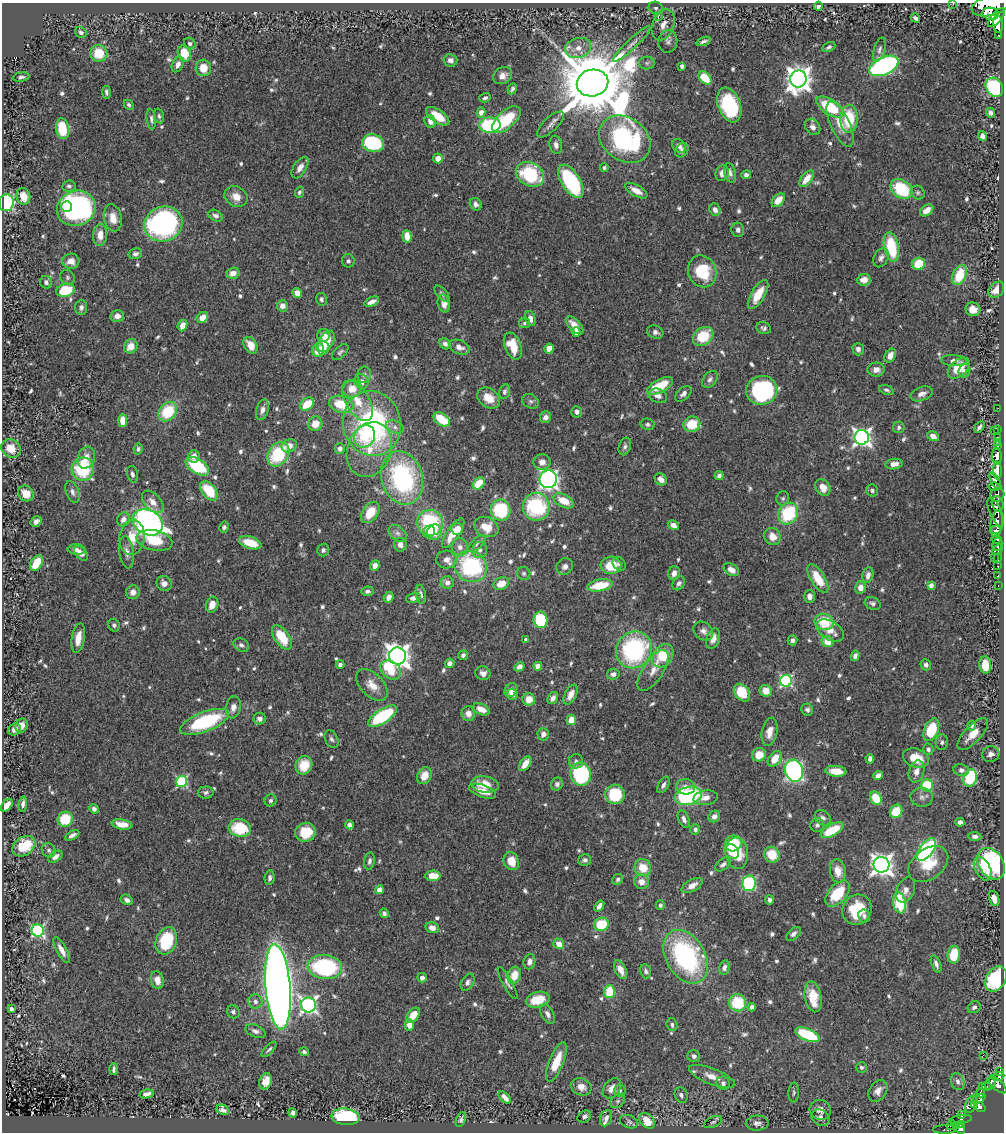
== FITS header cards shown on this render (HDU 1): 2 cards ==
NAXIS1  =                 1002
NAXIS2  =                 1130

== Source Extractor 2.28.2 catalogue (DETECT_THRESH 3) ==
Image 1002 x 1130 px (HDU 1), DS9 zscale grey, 1 PNG px = 1 image px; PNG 1006 x 1134 px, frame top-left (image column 1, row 1130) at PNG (2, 3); each listed source drawn as its Kron ellipse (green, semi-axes under 4 px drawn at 4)
Background 0.588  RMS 0.026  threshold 0.0766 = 3 sigma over >= 5 px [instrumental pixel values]
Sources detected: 740; of the 740, the 500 brightest by FLUX_AUTO listed and drawn (240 fainter detections omitted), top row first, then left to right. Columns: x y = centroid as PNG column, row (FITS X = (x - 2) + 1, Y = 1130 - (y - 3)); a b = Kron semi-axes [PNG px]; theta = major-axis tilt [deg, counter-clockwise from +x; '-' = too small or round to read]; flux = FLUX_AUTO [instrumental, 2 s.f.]
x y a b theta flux
953 4 3 2 - 5.8
991 5 20 10 16 1900
818 6 4 4 - 6.6
656 8 7 6 - 4.7
991 14 8 6 -10 370
658 17 3 2 - 62
915 18 5 3 - 5.1
996 18 11 5 49 940
998 24 9 5 -85 580
663 25 16 10 67 18
81 32 6 5 - 5.2
999 35 3 3 - 24
668 41 11 9 83 8.3
703 41 7 3 18 5
190 44 6 5 - 4.4
632 44 25 5 43 12
829 47 7 4 25 4.4
578 48 13 10 15 19
879 50 12 6 74 5.7
99 53 8 8 - 46
184 53 8 6 -74 42
450 60 7 6 - 6.9
647 63 8 6 2 5
178 64 8 5 64 9.6
682 66 4 4 - 7.3
884 66 15 8 25 400
203 68 8 7 - 27
503 76 10 8 30 11
21 77 8 4 9 4.1
705 78 7 5 -44 42
798 79 8 8 - 1900
592 83 16 13 13 24000
994 87 10 8 -55 190
512 89 6 3 63 4.1
106 92 6 4 -82 4.4
485 98 6 4 18 4.2
129 105 5 4 - 4.4
729 105 18 11 -69 150
830 107 15 7 -33 86
481 112 5 4 - 15
990 113 5 4 - 4.5
159 116 7 4 -76 4
438 116 13 6 -35 36
151 119 10 4 -82 5.2
506 119 17 8 41 83
849 119 14 9 87 76
430 121 6 5 - 12
550 124 17 7 44 10
840 124 25 9 -65 30
490 125 11 7 2 160
813 127 9 7 -52 7.7
62 129 10 6 -80 62
982 136 5 4 - 7.4
625 139 27 21 -35 340
373 143 11 8 -13 140
556 145 9 6 -80 8.9
679 146 8 6 -39 7
682 150 8 6 54 6
438 158 5 5 - 13
300 168 12 6 56 11
604 168 4 4 - 4.6
722 173 8 6 69 11
730 173 10 5 -74 8.1
530 174 15 11 -30 130
746 175 5 4 - 5.7
807 179 10 5 52 23
571 181 19 9 -58 180
69 186 7 5 8 4.3
901 189 12 9 -37 95
636 191 12 5 -29 17
299 192 5 4 - 4
918 193 7 6 - 4
23 196 8 6 -74 28
236 197 12 10 -30 19
778 200 8 5 48 22
6 203 8 7 - 230
476 204 6 5 - 6.3
67 206 5 5 - 63
76 208 20 17 21 460
715 210 6 5 - 9.3
927 210 7 5 36 18
216 216 7 5 -29 6.1
113 218 14 9 -79 20
163 224 19 17 19 380
738 230 7 6 - 7.2
100 235 11 7 87 20
407 236 6 4 -84 34
891 247 15 7 -78 92
135 254 7 5 14 6.3
881 258 10 7 62 7.7
71 261 8 7 - 15
348 261 6 6 - 5.1
919 264 6 6 - 54
702 271 16 14 -67 77
233 273 7 5 17 14
959 275 10 6 67 59
67 277 8 7 - 4.4
864 280 6 5 - 17
46 282 6 6 - 5.5
65 290 9 6 16 76
996 290 9 6 49 18
297 293 5 4 - 14
442 294 10 5 -48 4.8
758 294 16 7 59 32
321 299 6 5 - 4.5
372 302 8 4 24 11
444 303 9 6 -77 14
282 306 5 5 - 11
81 307 7 6 - 5.4
973 309 7 6 - 17
117 316 7 6 - 12
202 317 6 5 - 19
530 318 8 5 -75 9.3
524 323 5 5 - 4.6
182 325 6 4 67 18
575 325 11 5 -47 23
764 328 7 6 - 4.5
576 332 4 4 - 15
655 332 8 6 -21 7.5
324 335 6 6 - 13
703 336 11 8 38 58
326 341 12 7 59 36
445 344 6 5 - 6.3
251 345 9 6 -60 23
131 346 7 6 - 21
513 346 14 8 -70 42
459 347 11 7 -22 13
323 348 6 6 - 13
549 348 5 4 - 17
858 349 6 5 - 6.7
318 350 7 5 74 32
340 352 10 5 44 4.5
890 356 7 5 57 14
954 360 13 5 -2 7
959 368 13 8 42 44
876 370 8 7 - 11
964 371 7 5 71 6
364 375 8 7 - 6.1
710 379 9 6 53 6.1
361 382 7 6 - 9.2
660 386 14 6 27 51
352 389 9 8 - 26
762 390 15 14 - 250
886 390 7 4 -21 4.2
504 392 7 5 75 5.1
683 394 9 6 41 6.6
922 394 11 7 20 10
658 396 9 6 -21 9.9
489 398 12 9 -36 25
357 401 22 11 -59 38
530 401 9 7 -30 4.9
307 404 8 5 39 43
341 404 12 8 -15 59
998 408 2 2 - 5.2
262 410 10 6 74 9.4
168 412 11 8 53 74
577 412 5 5 - 7.3
545 417 6 5 - 8.1
442 419 9 6 -34 61
123 420 6 4 90 23
372 423 33 29 -77 340
315 424 7 7 - 31
648 424 7 5 -14 4.4
692 424 8 7 - 49
395 427 9 6 -21 7.7
899 427 6 5 - 4.3
979 427 6 3 57 4.3
998 430 3 3 - 4.5
994 431 3 2 - 19
364 436 11 10 - 43
933 436 6 4 -29 10
862 437 7 7 - 750
998 437 3 2 - 15
998 442 3 2 - 13
289 446 8 6 22 15
625 446 9 6 73 5.4
997 446 4 3 - 18
11 448 10 8 -39 32
340 448 5 5 - 9
138 449 5 4 - 4.1
369 450 28 22 69 60
278 454 13 10 56 100
194 456 6 6 - 12
997 456 8 4 -87 450
86 458 11 8 73 18
542 462 8 8 - 13
894 464 9 5 7 12
197 466 13 7 -32 110
83 469 11 11 - 110
997 470 9 4 -88 1900
132 474 8 5 -76 5.3
719 476 4 4 - 5.8
402 478 27 20 -74 240
548 479 9 8 - 570
661 479 6 5 - 14
995 481 10 4 -63 160
479 483 6 5 - 46
823 487 9 7 -54 17
995 487 6 4 -10 140
872 490 6 6 - 4.2
209 491 11 6 -51 66
72 492 11 6 -70 7.7
26 493 8 7 - 28
997 495 7 6 - 160
783 498 7 6 - 4
564 501 11 6 -28 37
153 502 13 8 -47 15
998 504 7 5 -73 130
536 507 14 13 - 150
501 510 10 9 - 120
370 512 12 7 55 41
996 512 16 6 -66 440
788 514 11 9 55 100
123 519 7 6 - 11
36 521 6 4 32 9.5
148 522 16 12 -28 910
430 523 13 12 - 130
997 524 13 6 80 750
673 525 6 4 -28 11
224 527 5 5 - 4.8
486 527 12 9 -25 31
457 529 6 5 - 19
996 530 5 2 - 180
429 532 6 5 - 9.1
434 532 8 7 - 27
398 533 10 7 -38 7.5
453 533 17 6 56 35
772 536 9 8 - 19
132 537 17 12 83 35
997 539 5 3 - 110
154 540 18 10 -12 46
250 543 11 6 -18 39
477 544 11 5 44 5.7
997 544 6 5 - 220
400 545 7 6 - 9.2
460 547 9 8 - 9.5
998 549 6 4 42 150
76 550 9 5 -4 7.2
323 550 6 6 - 5
480 550 8 7 - 7.2
127 552 16 7 -82 11
81 553 8 5 -47 10
994 557 3 2 - 23
998 558 4 3 - 66
446 560 10 9 - 12
36 563 8 5 60 45
619 564 7 6 - 5.5
611 565 10 8 2 55
375 566 5 4 - 11
471 566 17 15 -30 190
998 566 4 3 - 52
565 567 9 8 - 8.2
731 570 8 5 -31 13
524 573 7 6 - 4.4
674 573 7 6 - 11
868 575 8 5 78 10
998 576 3 3 - 23
818 578 16 7 -59 44
447 582 6 6 - 11
164 583 8 7 - 11
679 583 7 5 57 6.9
501 584 8 6 24 28
600 585 13 6 10 55
931 585 4 4 - 11
998 586 3 2 - 4.8
861 587 6 5 - 15
367 591 6 4 10 4.8
133 592 7 6 - 12
421 594 9 5 -81 6
389 597 6 5 - 10
809 597 6 5 - 10
413 598 7 5 16 7.8
873 603 8 6 -24 4.9
212 605 8 6 70 23
540 620 8 7 - 110
824 622 10 8 -20 60
114 625 6 5 - 4.7
830 630 15 9 -33 20
703 631 11 8 -39 9.7
282 637 14 7 -55 49
78 638 15 6 80 20
713 639 10 6 70 14
526 640 4 4 - 8.1
793 640 5 4 - 5.2
827 642 6 5 - 28
241 645 8 6 -30 6.2
634 650 19 17 51 240
463 655 5 5 - 5.2
397 656 8 8 - 1700
663 656 13 9 53 56
855 656 5 4 - 6.2
449 663 5 4 - 8.3
340 664 4 4 - 6.4
926 665 6 5 - 4.6
985 665 8 5 -85 40
538 666 4 4 - 34
519 667 5 4 - 8.5
391 670 11 8 -35 45
653 671 23 10 56 21
483 673 8 6 -21 8.7
613 674 6 5 - 6.3
786 681 6 5 - 250
372 685 19 11 -45 23
511 690 7 6 - 13
766 691 6 6 - 21
742 693 10 7 -51 54
512 694 5 5 - 8.5
571 695 11 5 62 14
553 698 6 5 - 7.4
529 699 6 6 - 24
233 707 11 7 79 13
481 709 9 5 -23 19
807 710 6 5 - 5
468 714 7 6 - 11
383 716 16 7 33 140
260 719 6 6 - 10
571 720 5 5 - 21
205 722 26 9 21 170
21 726 7 6 - 16
972 726 4 4 - 6.4
15 729 6 5 - 9
931 730 12 7 67 83
770 732 14 7 79 18
543 734 6 6 - 11
973 734 20 8 47 25
331 739 9 6 -61 5.1
942 742 8 6 88 4.6
928 749 6 5 - 4.9
991 754 9 8 - 8.3
759 755 7 6 - 26
916 758 13 9 -17 36
775 759 8 6 53 28
870 759 5 4 - 6.4
576 761 7 7 - 5.1
525 764 8 5 54 24
304 765 9 8 - 41
961 770 8 6 -10 8.5
794 771 11 9 -73 520
836 771 10 5 -5 26
917 771 11 7 72 13
581 774 11 10 - 160
878 775 5 4 - 9.1
424 776 9 7 58 26
970 778 9 6 71 110
182 781 5 5 - 190
557 784 6 5 - 6.7
485 785 14 8 -8 30
663 785 9 5 60 6
927 785 6 6 - 82
686 787 9 7 -8 14
482 791 14 6 -20 21
206 792 8 6 3 5.4
615 794 10 9 - 80
688 796 14 9 13 190
922 797 11 9 -4 9.3
706 798 12 7 7 13
876 798 7 5 -61 48
271 801 6 6 - 4.7
23 804 7 4 81 6.6
7 805 7 4 52 17
94 809 5 4 - 6.2
896 811 7 6 - 41
714 816 6 5 - 9.5
823 818 9 7 -44 7.2
65 819 8 7 - 59
684 819 9 5 -65 8.4
960 822 4 4 - 7.5
122 824 10 5 -9 19
349 825 4 4 - 7.5
817 825 7 7 - 5.6
240 828 11 9 -13 75
695 829 5 4 - 5.8
832 830 12 6 29 63
305 832 10 9 - 53
72 835 8 4 29 7.6
975 836 6 4 -4 6.1
733 843 8 7 - 71
24 846 12 9 34 69
49 850 7 6 - 4.3
926 850 13 6 53 280
732 852 8 6 -38 21
737 853 15 11 -82 45
772 855 8 7 - 36
55 857 8 5 32 8.9
585 860 6 5 - 5.5
369 861 9 5 80 6
511 861 9 7 -66 30
723 864 9 5 36 5.9
928 864 22 15 36 46
991 864 17 12 -57 250
881 865 8 8 - 1300
643 868 9 8 - 34
983 869 13 7 -62 22
838 871 12 8 -80 22
433 876 7 5 2 30
270 878 7 5 84 4.9
618 879 6 5 - 4.2
641 882 7 7 - 15
749 883 8 6 80 170
692 886 11 6 30 14
379 890 4 4 - 24
906 890 13 8 67 11
838 894 15 9 48 62
994 899 8 5 -71 15
127 900 6 5 - 7
769 900 4 4 - 5.4
899 903 10 6 -81 87
660 905 5 4 - 4.8
599 906 6 4 53 8.9
857 910 15 14 - 73
384 913 5 4 - 4.9
864 916 6 5 - 6.7
601 924 7 6 - 61
432 928 7 5 -15 15
38 930 6 6 - 280
794 934 9 5 42 6.9
166 941 14 10 68 94
559 944 6 5 - 18
62 950 14 5 -61 13
954 955 9 6 82 52
685 957 29 19 -60 270
529 962 8 6 81 9
936 964 9 4 -68 6.5
325 967 17 12 -5 220
724 967 7 5 79 7.4
620 970 10 5 -62 18
646 971 7 5 -82 5.4
514 975 9 6 72 29
422 978 5 5 - 8.5
996 979 13 9 60 170
157 980 9 6 -78 15
467 982 9 6 60 7
507 983 18 4 -61 6.7
278 987 43 12 -85 2700
609 992 6 5 - 62
813 997 15 8 -79 45
538 1000 12 7 15 44
255 1002 7 7 - 6.7
737 1003 9 8 - 72
308 1005 7 7 - 540
752 1007 4 4 - 8.8
974 1007 7 5 36 5.5
11 1009 4 3 - 7
233 1012 7 6 - 5.2
547 1014 11 6 -60 7.5
413 1015 8 5 52 33
409 1025 6 4 -90 15
672 1025 6 5 - 5
255 1031 10 6 -21 6.8
807 1035 13 6 -23 120
269 1049 10 4 45 4
304 1052 4 4 - 4.7
983 1055 2 2 - 490
694 1056 6 6 - 6.4
556 1062 21 7 68 45
861 1067 5 5 - 4.3
114 1069 6 3 86 4.2
1000 1072 3 3 - 41
712 1076 24 8 -21 21
998 1076 6 4 23 65
266 1081 8 6 72 21
958 1082 9 6 -68 7.3
723 1083 7 6 - 6
991 1083 8 4 66 110
998 1085 10 5 -41 180
982 1086 3 2 - 5.5
581 1087 10 8 -23 16
986 1087 4 3 - 11
612 1088 11 8 53 15
620 1091 6 5 - 4.2
878 1091 12 8 56 14
794 1092 10 5 87 4.5
981 1093 4 3 - 28
146 1094 7 4 12 7.7
681 1095 8 6 -68 7.1
505 1097 8 4 -46 10
978 1099 7 4 25 52
618 1101 8 6 41 4.9
971 1104 9 5 65 77
975 1104 3 3 - 71
980 1107 6 4 -39 130
223 1110 6 5 - 7.2
820 1110 11 9 -21 16
293 1113 4 4 - 4.7
961 1115 3 3 - 16
346 1117 14 8 -6 180
584 1117 7 5 31 7.3
606 1118 8 6 70 9.9
821 1118 9 7 -33 8.9
461 1119 8 4 68 5.1
961 1120 11 4 8 57
647 1121 9 6 -46 30
629 1122 9 6 -22 4.5
713 1122 9 5 24 4.1
757 1123 11 7 2 9.3
961 1124 3 3 - 24
951 1125 5 3 - 33
956 1126 3 3 - 130
945 1129 12 4 1 17
960 1129 6 4 -62 79
At the frame edge (FLAGS 8, measured only in part): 2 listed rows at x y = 953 4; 991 5
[240 fainter detections neither listed nor drawn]